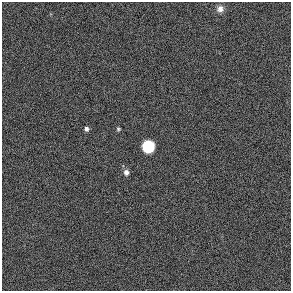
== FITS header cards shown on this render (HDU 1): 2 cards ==
NAXIS1  =                  289 / length of data axis 1
NAXIS2  =                  289 / length of data axis 2

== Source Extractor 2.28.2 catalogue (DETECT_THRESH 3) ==
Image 289 x 289 px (HDU 1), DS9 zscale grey, 1 PNG px = 1 image px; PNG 293 x 293 px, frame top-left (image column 1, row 289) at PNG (2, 2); no overlay
Background 0.00586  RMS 68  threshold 204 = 3 sigma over >= 5 px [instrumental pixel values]
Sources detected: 5; all 5 listed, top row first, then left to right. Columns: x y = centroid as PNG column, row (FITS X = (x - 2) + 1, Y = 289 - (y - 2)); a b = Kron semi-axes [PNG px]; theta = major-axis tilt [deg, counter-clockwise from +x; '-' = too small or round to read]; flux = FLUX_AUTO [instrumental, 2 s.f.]
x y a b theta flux
220 9 9 8 - 2.5e+04
86 129 5 5 - 1.3e+04
118 129 5 4 - 6.6e+03
148 147 6 6 - 1.3e+06
126 172 7 6 - 1.9e+04